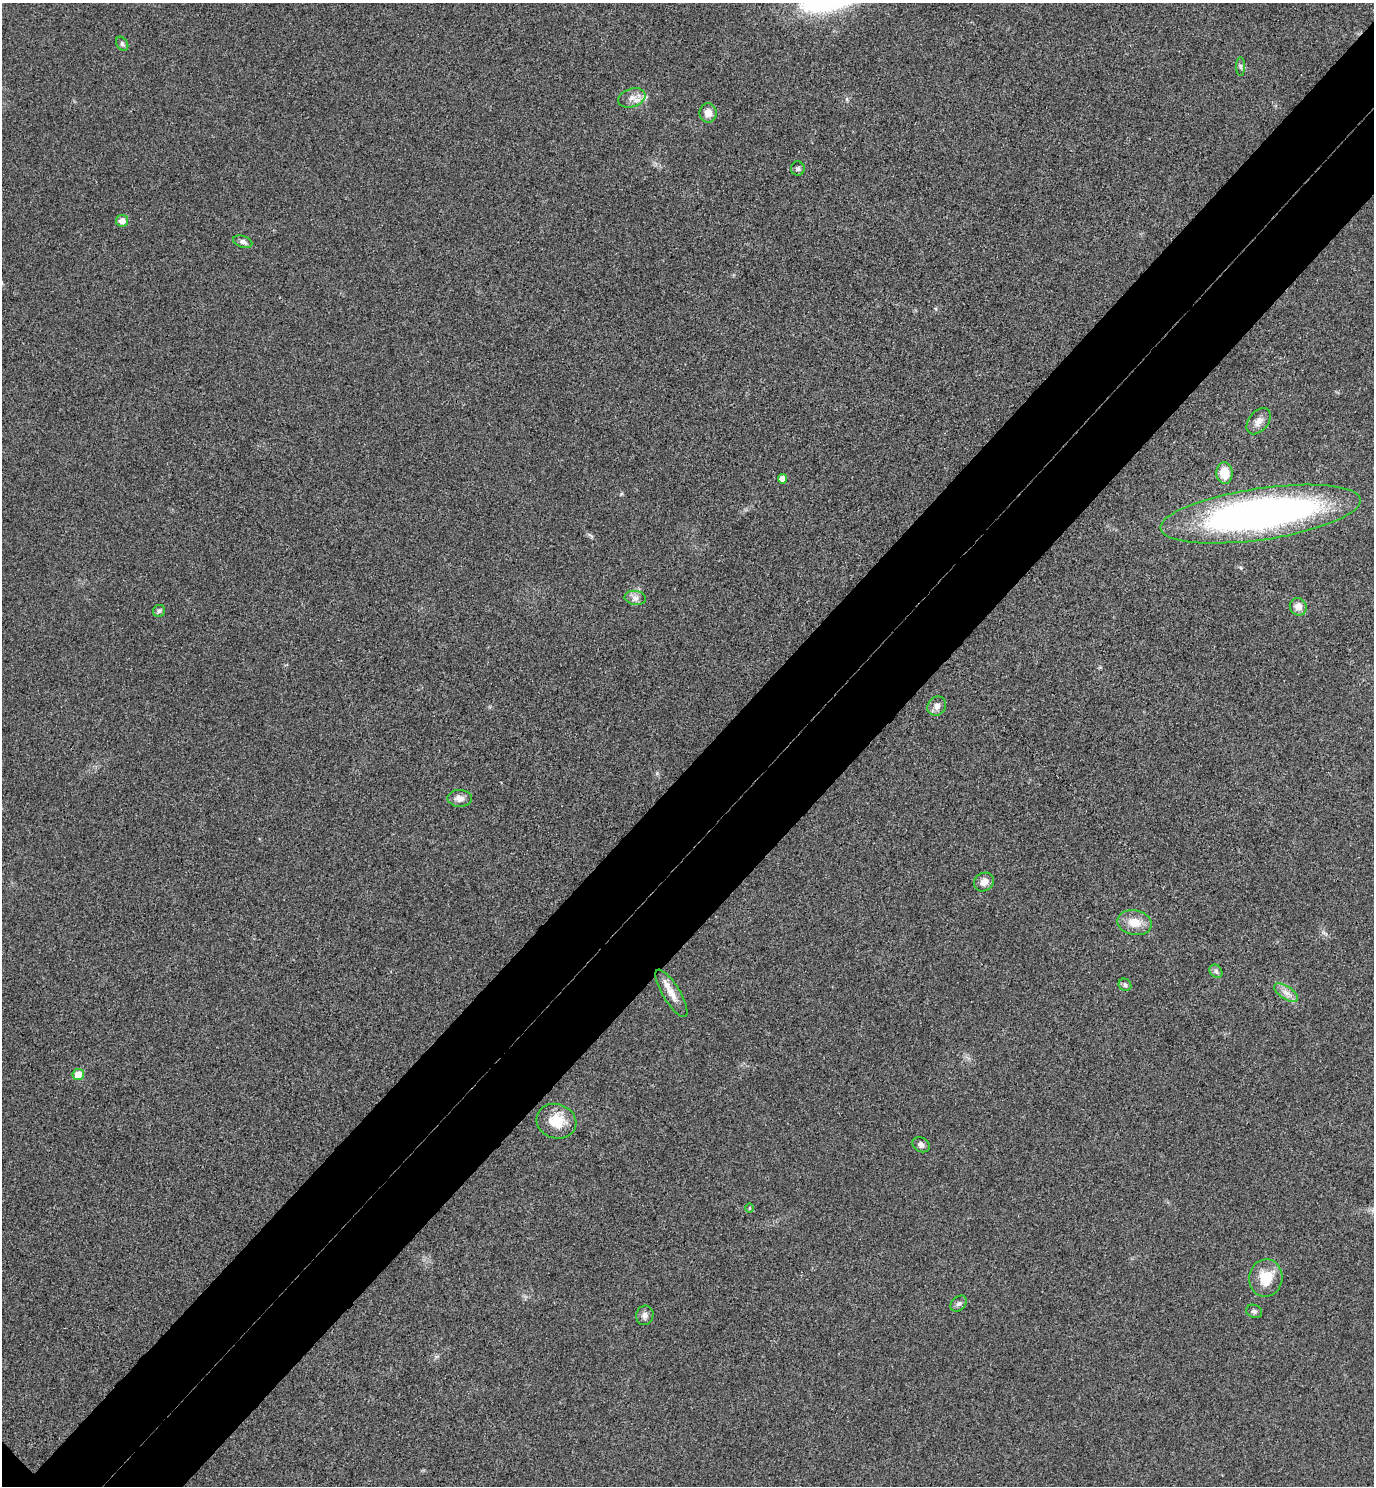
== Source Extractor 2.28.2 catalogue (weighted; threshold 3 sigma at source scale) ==
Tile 10 of 4 x 4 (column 2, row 3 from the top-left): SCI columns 1572-2943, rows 1531-3014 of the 6026 x 6025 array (HDU 1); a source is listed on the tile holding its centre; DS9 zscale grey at full resolution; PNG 1376 x 1488 px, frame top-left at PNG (2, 3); each listed source drawn as its Kron ellipse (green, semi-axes under 4 px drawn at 4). Shown black and unused: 11% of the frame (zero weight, under 3 of 4 exposures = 6% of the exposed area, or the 3 px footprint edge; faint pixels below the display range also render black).
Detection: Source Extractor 2.28.2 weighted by HDU 2 'WHT'; one run over the whole footprint, this tile lists its part. Background 0.0217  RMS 0.0063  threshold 0.0282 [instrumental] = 3 sigma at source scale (4.5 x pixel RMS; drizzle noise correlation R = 1.50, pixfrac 1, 0.05/0.05 arcsec/px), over >= 5 px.
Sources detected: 30; all 30 listed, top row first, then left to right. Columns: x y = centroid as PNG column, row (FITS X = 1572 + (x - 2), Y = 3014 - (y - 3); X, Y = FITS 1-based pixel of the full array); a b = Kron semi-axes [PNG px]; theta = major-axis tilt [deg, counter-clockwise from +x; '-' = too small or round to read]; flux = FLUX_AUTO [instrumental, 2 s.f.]
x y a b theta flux
122 44 7 5 -56 1.4
1241 66 9 4 -89 1.3
632 98 14 9 18 5
708 113 10 8 89 5.1
798 169 7 7 - 1.4
122 221 6 5 - 4.8
243 242 10 5 -18 2.4
1259 421 15 9 51 4.6
1224 473 11 8 -88 13
782 479 5 4 - 4.7
1261 514 101 25 8 310
635 598 11 7 -10 2.9
1298 607 9 8 - 4.9
159 611 6 6 - 1.3
937 706 10 9 - 3.4
460 798 12 8 -2 3.9
984 882 10 9 - 4.3
1135 923 17 12 -11 9.5
1216 971 7 5 -46 1.5
1125 985 6 6 - 1.6
671 993 27 8 -59 7.8
1286 993 14 6 -34 3.9
78 1075 5 5 - 9.6
556 1121 20 17 -19 14
921 1145 9 7 -30 2.5
749 1208 4 3 - 0.61
1266 1278 19 16 79 15
958 1304 9 7 42 1.9
1254 1311 8 6 -23 1.6
645 1315 10 8 73 2.9